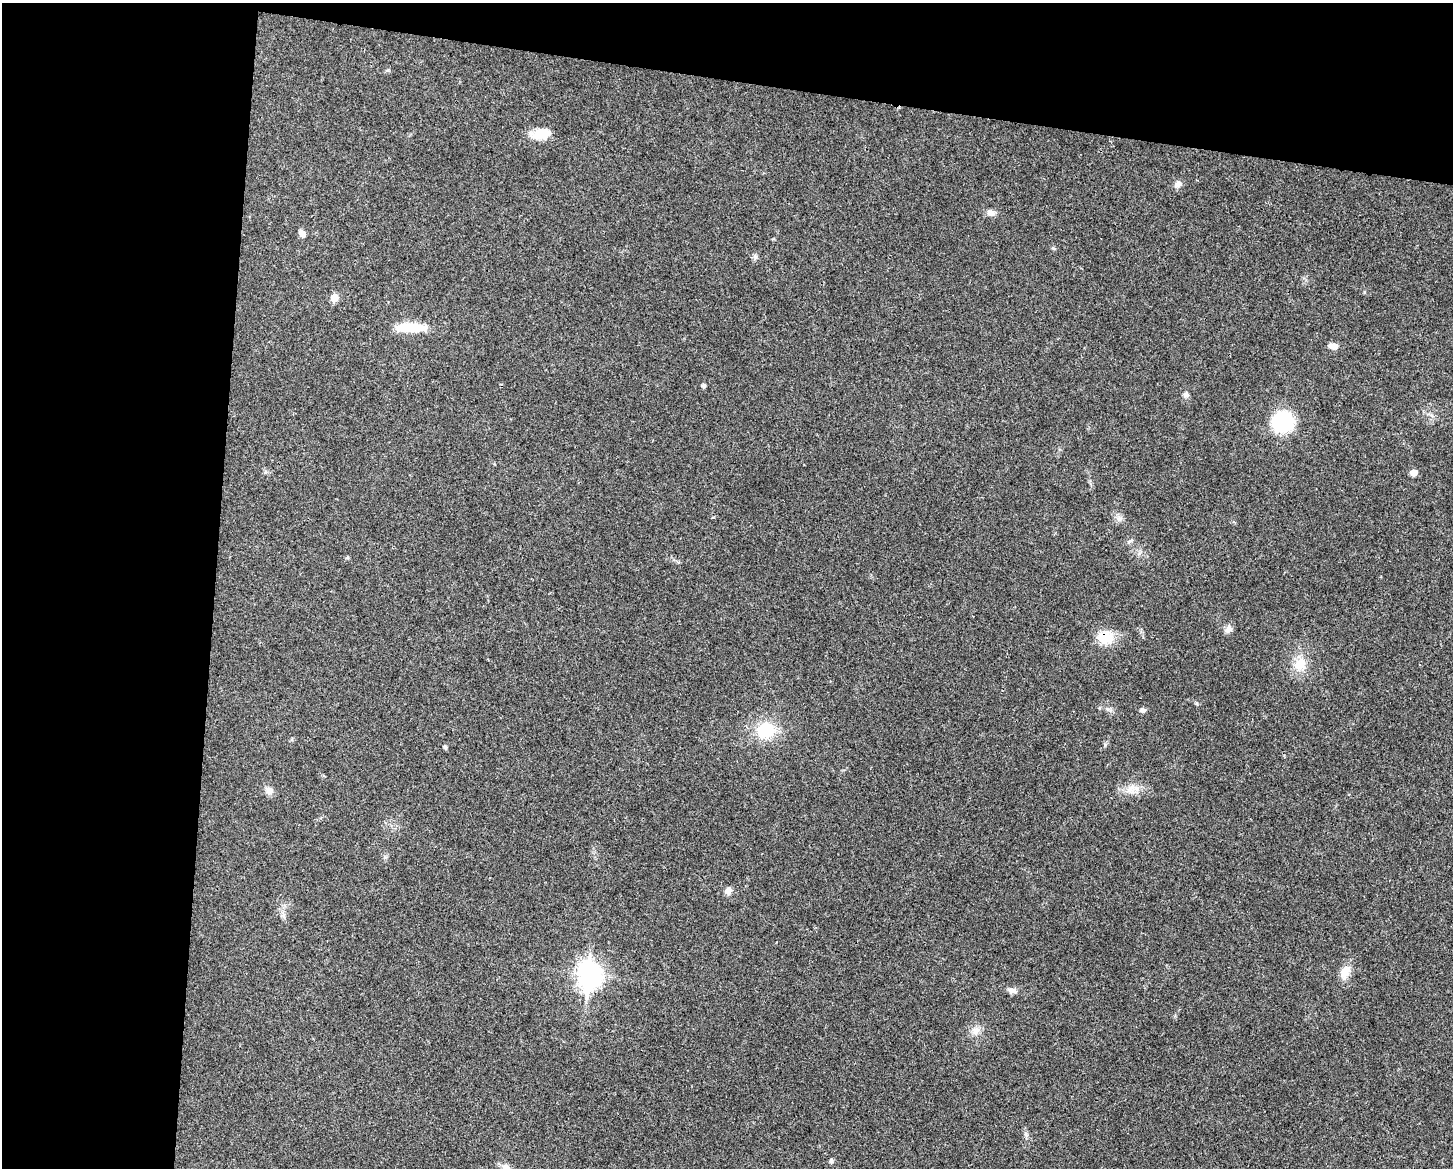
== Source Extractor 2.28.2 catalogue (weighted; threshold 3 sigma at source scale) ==
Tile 1 of 3 x 4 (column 1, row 1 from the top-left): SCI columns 229-1679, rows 3500-4665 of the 4695 x 4670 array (HDU 1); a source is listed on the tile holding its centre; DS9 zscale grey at full resolution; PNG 1455 x 1170 px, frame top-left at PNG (2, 3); no overlay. Shown black and unused: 21% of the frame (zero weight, under 3 of 4 exposures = <1% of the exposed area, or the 3 px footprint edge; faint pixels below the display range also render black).
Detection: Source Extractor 2.28.2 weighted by HDU 2 'WHT'; one run over the whole footprint, this tile lists its part. Background 0.0242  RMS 0.0047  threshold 0.021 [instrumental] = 3 sigma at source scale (4.5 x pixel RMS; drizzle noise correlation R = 1.50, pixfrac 1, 0.05/0.05 arcsec/px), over >= 5 px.
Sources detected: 30; all 30 listed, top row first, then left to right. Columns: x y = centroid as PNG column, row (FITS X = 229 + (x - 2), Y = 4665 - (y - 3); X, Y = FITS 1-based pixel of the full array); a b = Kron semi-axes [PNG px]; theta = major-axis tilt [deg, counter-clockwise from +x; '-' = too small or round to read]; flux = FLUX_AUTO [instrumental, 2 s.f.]
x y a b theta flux
542 133 20 12 9 8.7
1178 184 10 8 41 2
991 213 11 7 -19 2.3
302 233 10 6 -57 2
1053 248 6 4 -18 0.55
755 257 7 6 - 1.1
334 298 6 5 - 6.7
410 328 40 11 -2 12
1334 346 10 6 -5 2.9
704 386 5 4 - 1
1186 394 7 7 - 1.3
1283 422 20 19 - 31
1414 473 6 5 - 4
1119 519 8 6 -44 1.6
1130 541 8 4 35 0.87
347 557 5 5 - 0.57
1229 629 11 9 60 2.2
1105 637 20 15 -6 10
1300 663 20 14 47 7.8
1143 710 7 6 - 1.5
766 730 19 17 18 18
445 747 4 3 - 0.99
269 790 9 9 - 2.5
1131 790 14 12 22 4.7
728 891 8 7 - 2.6
1345 972 18 11 63 5.5
590 975 11 8 85 350
1012 991 13 7 -11 2.1
976 1031 11 9 19 3.2
831 1161 7 5 -71 0.79
Overlapping masked pixels (flux is a lower limit): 1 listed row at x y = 1105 637
Unlisted compact peaks at least as high as the median listed source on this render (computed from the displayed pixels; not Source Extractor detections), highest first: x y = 1026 1134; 1105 745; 1196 703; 1364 292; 388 70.